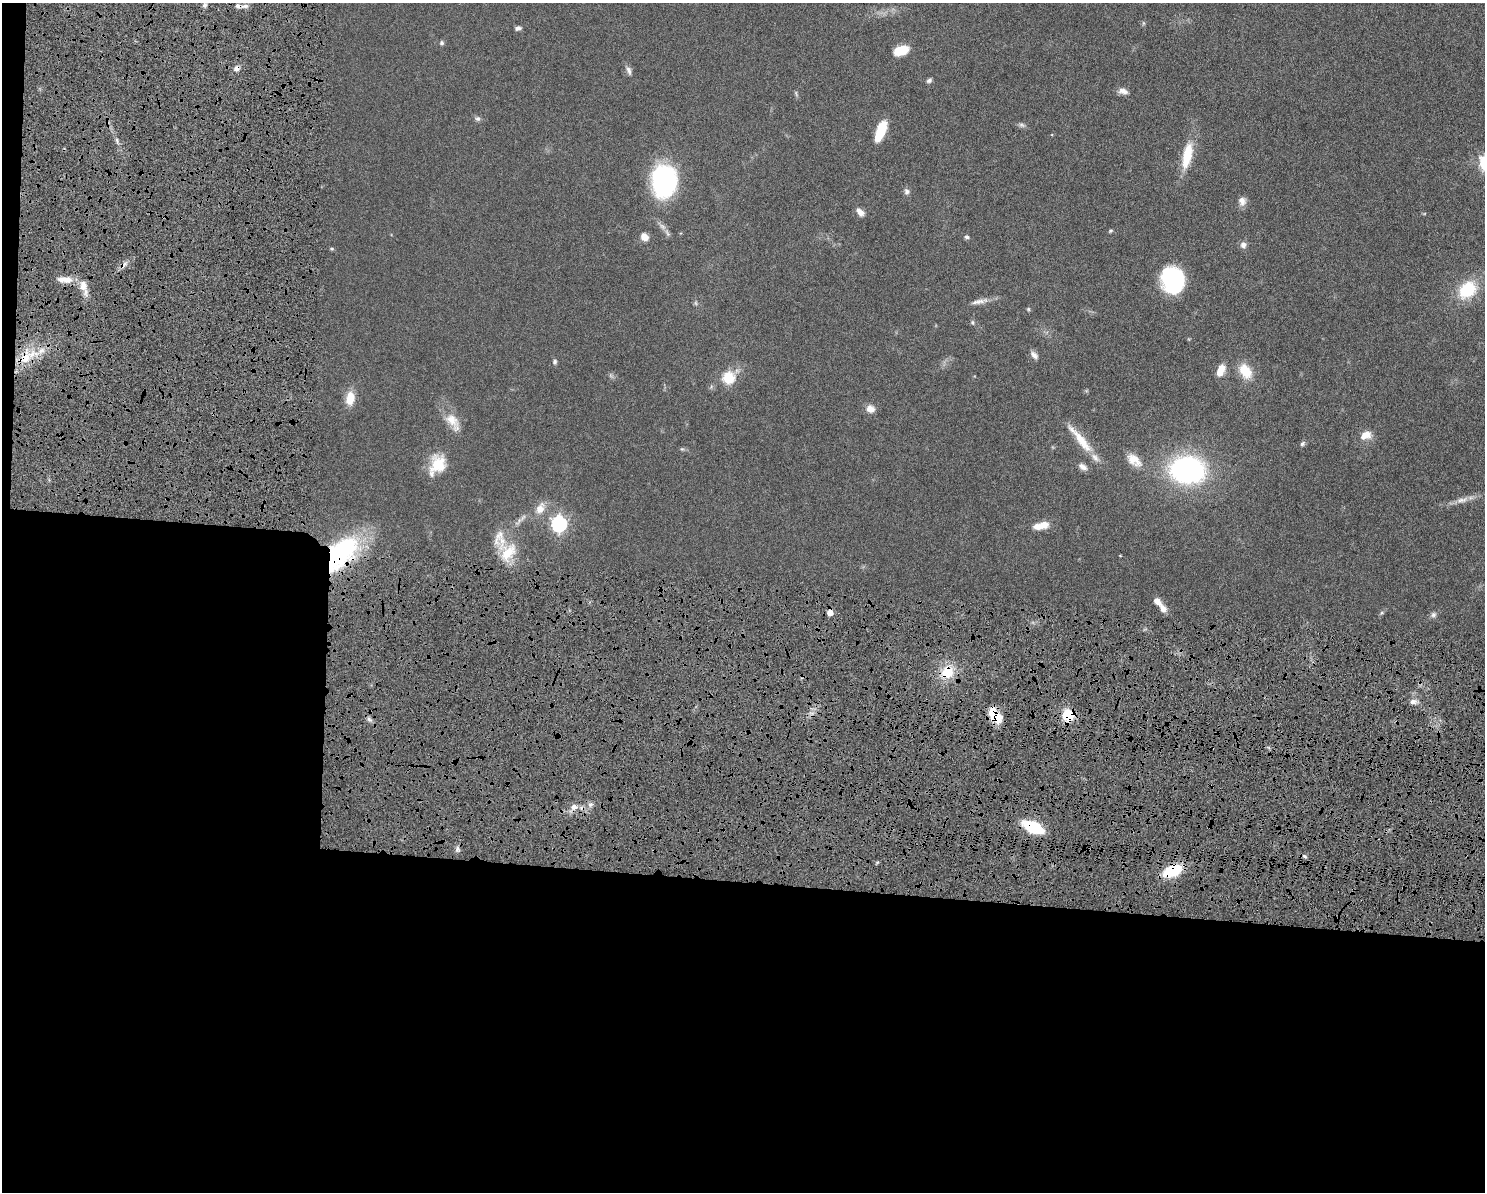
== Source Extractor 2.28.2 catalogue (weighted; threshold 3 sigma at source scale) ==
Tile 10 of 3 x 4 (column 1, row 4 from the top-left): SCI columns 138-1620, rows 12-1201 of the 4818 x 4785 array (HDU 1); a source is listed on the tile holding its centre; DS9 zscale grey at full resolution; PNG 1487 x 1194 px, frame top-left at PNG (2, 3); no overlay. Shown black and unused: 33% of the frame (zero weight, under 6 of 12 exposures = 3% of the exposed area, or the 3 px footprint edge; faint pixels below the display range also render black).
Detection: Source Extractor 2.28.2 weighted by HDU 2 'WHT'; one run over the whole footprint, this tile lists its part. Background 0.0865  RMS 0.0047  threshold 0.0191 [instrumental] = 3 sigma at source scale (4.09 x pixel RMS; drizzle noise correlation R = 1.36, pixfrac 0.8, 0.05/0.05 arcsec/px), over >= 5 px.
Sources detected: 78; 4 too faint to see at this stretch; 1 inside a brighter object's white glare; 2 cosmic-ray / hot-pixel residue — not listed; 4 inside a brighter listed object's ellipse — not listed separately; the other 67 listed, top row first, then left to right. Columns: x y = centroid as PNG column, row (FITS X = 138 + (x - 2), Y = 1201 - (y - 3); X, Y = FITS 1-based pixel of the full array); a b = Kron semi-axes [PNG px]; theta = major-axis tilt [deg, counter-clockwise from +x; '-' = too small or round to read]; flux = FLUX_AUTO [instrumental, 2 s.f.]
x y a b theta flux
205 5 7 5 17 1.1
238 6 10 7 -5 2.2
1143 23 6 4 -72 0.56
518 28 7 5 8 1.3
441 43 6 5 - 0.9
901 50 14 8 19 10
629 70 13 6 -70 1.7
929 80 7 5 35 1
1123 91 12 8 -14 2.4
478 119 7 6 - 1.1
881 131 21 9 68 12
1187 155 34 11 78 13
664 182 29 21 84 68
907 191 9 7 -70 1.4
1242 201 11 9 -82 2.6
860 212 11 7 -49 2.7
1111 231 6 4 20 0.56
644 237 9 7 -51 3.6
967 237 5 5 - 0.93
1243 245 8 7 - 2.1
332 249 5 3 - 0.51
65 280 20 7 -4 5.1
1173 281 30 21 -64 35
83 285 13 9 90 4.1
1467 290 19 14 44 21
979 301 27 6 11 3.1
1028 309 5 5 - 0.54
972 322 6 6 - 0.77
1034 355 11 7 -47 2
25 358 17 12 29 10
555 362 7 5 77 0.93
1221 370 14 8 66 5.2
1245 371 19 13 -60 9.2
728 378 6 6 - 36
350 398 15 10 81 6.9
870 409 10 9 - 3.1
452 420 22 14 -39 7
1367 433 14 9 -55 3.3
1080 439 51 9 -50 11
1302 444 6 5 - 1.1
1134 460 23 13 -41 6.3
438 465 21 18 76 12
1083 467 12 7 -31 2.2
1187 470 31 22 -4 95
1462 500 20 7 13 3.6
540 508 16 10 60 4.9
559 524 7 7 - 110
1037 526 18 8 -4 4.6
508 553 26 16 54 12
339 554 39 20 45 74
1120 556 4 3 - 0.28
1157 601 10 7 -41 2.8
1163 609 9 7 -57 3.1
830 612 5 4 - 4.8
1382 613 6 5 - 0.63
1433 615 8 7 - 1.4
947 672 18 16 63 11
1413 702 9 6 6 2.1
995 715 19 10 -55 10
1068 715 10 10 - 13
369 719 7 5 -47 1.2
590 804 7 6 - 1.4
574 807 8 8 - 3
1033 827 14 7 -24 35
457 849 7 5 62 1.2
1305 857 6 4 -20 0.77
1172 871 16 10 23 21
Overlapping masked pixels (flux is a lower limit): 9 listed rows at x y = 238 6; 25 358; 339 554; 830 612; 947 672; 995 715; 1068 715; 1033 827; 1172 871